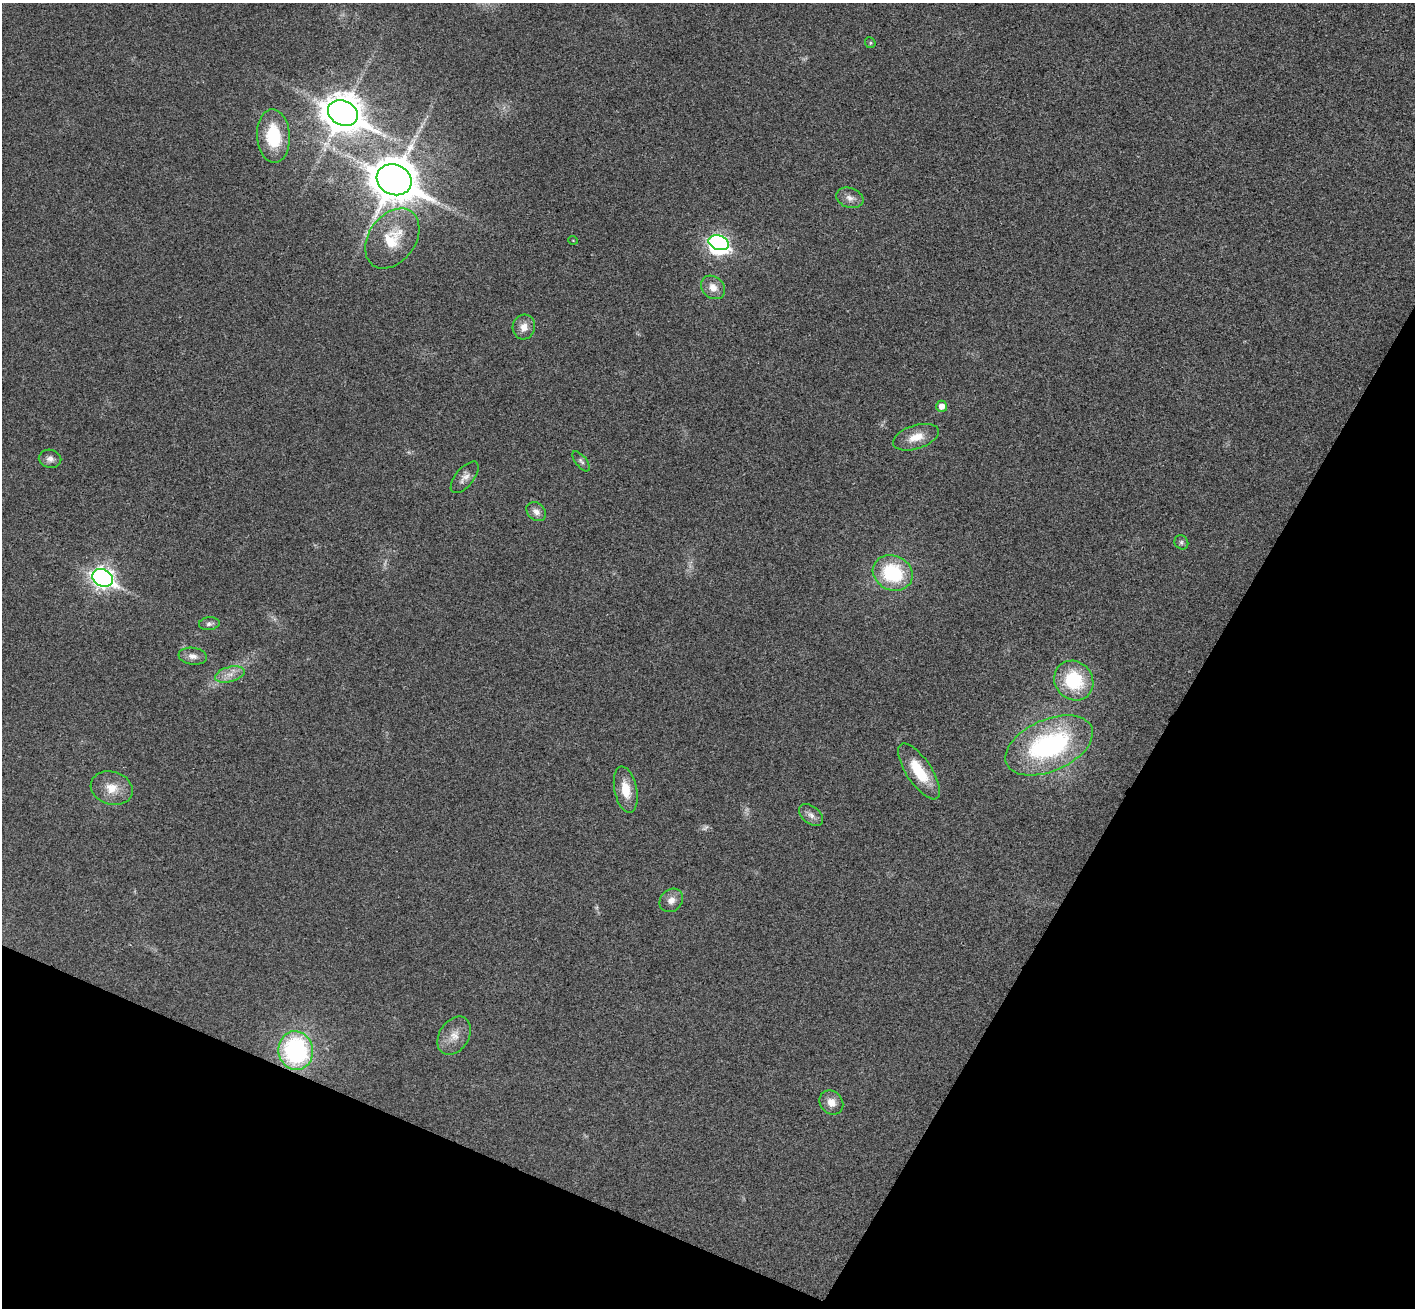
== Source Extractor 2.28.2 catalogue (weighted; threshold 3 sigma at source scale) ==
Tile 15 of 4 x 4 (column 3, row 4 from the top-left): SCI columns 2859-4271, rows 331-1636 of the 5714 x 5748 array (HDU 1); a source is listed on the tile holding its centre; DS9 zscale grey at full resolution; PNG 1417 x 1310 px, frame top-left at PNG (2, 3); each listed source drawn as its Kron ellipse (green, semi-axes under 4 px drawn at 4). Shown black and unused: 24% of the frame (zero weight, under 3 of 4 exposures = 6% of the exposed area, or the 3 px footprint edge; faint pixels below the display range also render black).
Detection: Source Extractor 2.28.2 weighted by HDU 2 'WHT'; one run over the whole footprint, this tile lists its part. Background 0.0363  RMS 0.0067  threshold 0.03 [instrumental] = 3 sigma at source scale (4.5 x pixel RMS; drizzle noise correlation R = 1.50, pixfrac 1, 0.05/0.05 arcsec/px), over >= 5 px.
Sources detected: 35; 2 too faint to see at this stretch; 1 inside a brighter object's white glare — neither listed nor drawn; the other 32 listed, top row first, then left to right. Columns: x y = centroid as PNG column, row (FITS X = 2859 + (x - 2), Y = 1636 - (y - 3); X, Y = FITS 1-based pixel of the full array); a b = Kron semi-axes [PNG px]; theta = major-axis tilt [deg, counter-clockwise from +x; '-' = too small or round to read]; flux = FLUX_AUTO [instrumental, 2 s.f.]
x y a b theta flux
870 43 5 5 - 0.95
343 113 15 12 -25 1700
273 136 27 16 -86 34
394 180 18 15 -25 2300
850 198 14 10 -19 4.7
392 238 33 23 54 26
573 240 5 3 - 0.51
719 243 10 7 -20 150
713 287 13 10 -42 7.1
524 327 12 11 - 6.8
942 406 5 5 - 4.6
916 437 24 12 18 11
50 459 11 9 -11 3.6
581 461 12 5 -52 1.8
465 477 19 9 51 4.8
536 512 11 8 -41 4.3
1181 542 7 6 - 1.5
893 573 20 17 -25 47
103 578 10 8 -25 350
209 624 10 6 7 2.4
193 656 14 8 -8 4.7
230 674 15 7 14 6
1074 681 20 18 -49 41
1049 745 46 25 24 120
919 771 32 12 -56 24
112 788 21 16 -17 13
626 790 23 11 -78 14
811 815 14 8 -39 4.3
671 900 13 10 43 5.4
454 1036 21 14 56 9.7
296 1051 19 17 -81 100
831 1102 13 11 -50 6.9